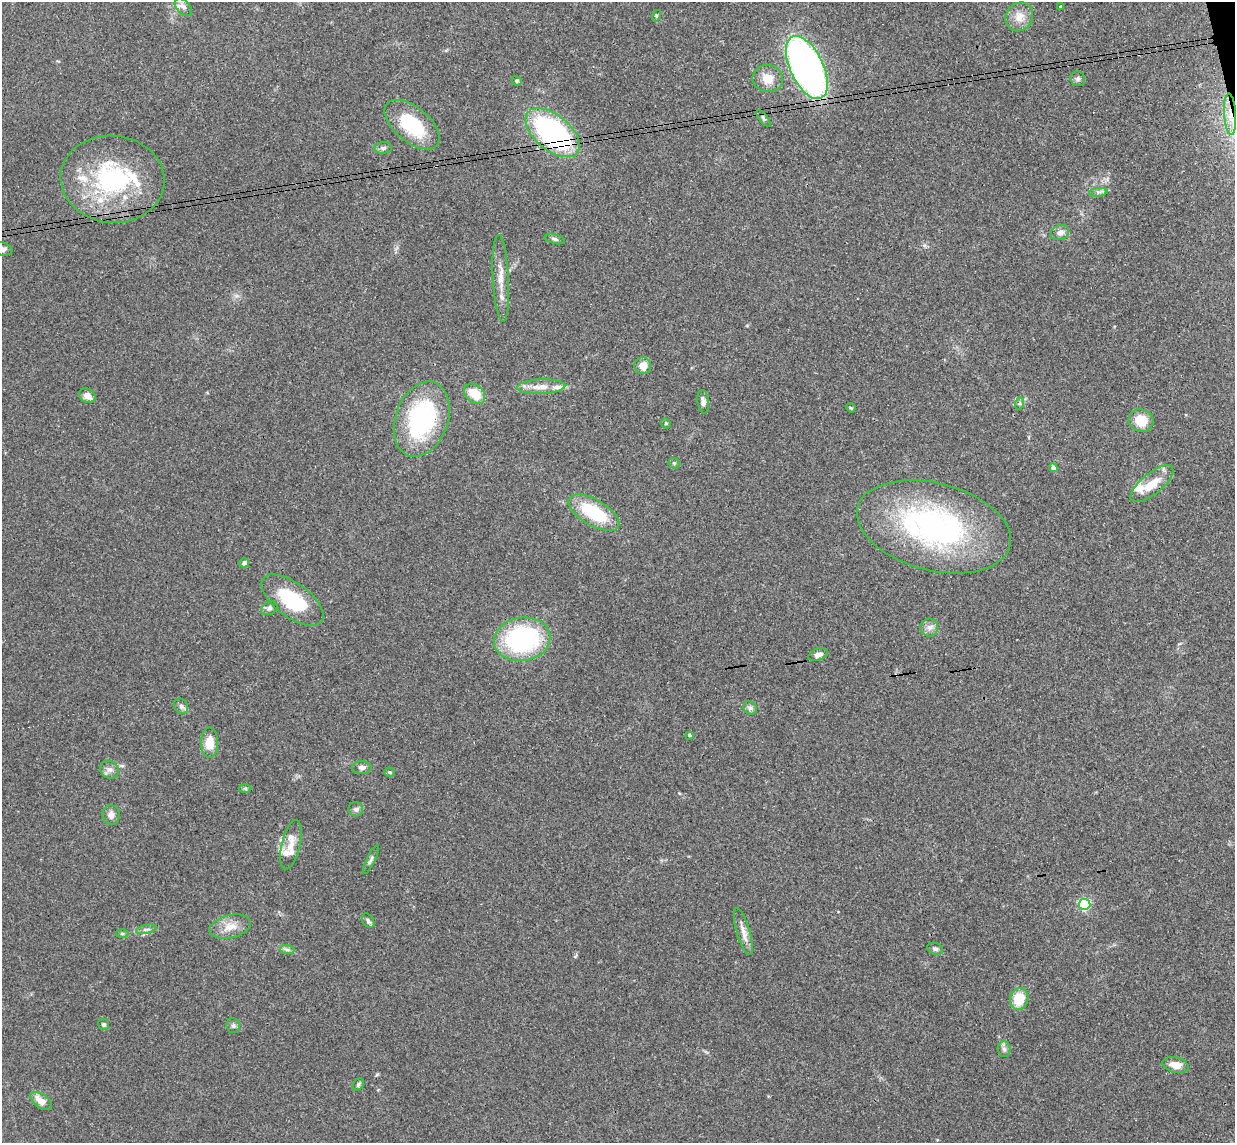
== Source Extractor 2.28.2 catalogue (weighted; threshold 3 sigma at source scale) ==
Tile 10 of 4 x 4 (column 2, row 3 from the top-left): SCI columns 1290-2522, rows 1296-2436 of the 5046 x 4985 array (HDU 1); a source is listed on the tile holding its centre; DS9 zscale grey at full resolution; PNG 1237 x 1145 px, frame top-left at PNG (2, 2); each listed source drawn as its Kron ellipse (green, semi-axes under 4 px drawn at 4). Shown black and unused: <1% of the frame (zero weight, under 3 of 4 exposures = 6% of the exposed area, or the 3 px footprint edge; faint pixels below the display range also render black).
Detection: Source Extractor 2.28.2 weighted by HDU 2 'WHT'; one run over the whole footprint, this tile lists its part. Background 0.158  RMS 0.0071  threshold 0.0321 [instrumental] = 3 sigma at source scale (4.5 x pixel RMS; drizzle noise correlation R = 1.50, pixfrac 1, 0.05/0.05 arcsec/px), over >= 5 px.
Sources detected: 74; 1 cosmic-ray / hot-pixel residue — neither listed nor drawn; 6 inside a brighter listed object's ellipse — not listed separately; the other 67 listed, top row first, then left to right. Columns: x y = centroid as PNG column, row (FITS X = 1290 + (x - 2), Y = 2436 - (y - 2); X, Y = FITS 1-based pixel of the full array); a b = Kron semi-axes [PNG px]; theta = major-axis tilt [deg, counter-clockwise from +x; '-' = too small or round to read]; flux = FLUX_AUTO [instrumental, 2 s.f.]
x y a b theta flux
1061 6 3 3 - 0.66
183 7 10 6 -46 3
656 16 6 4 73 0.87
1019 17 15 13 57 8.4
807 67 34 16 -65 290
768 79 15 13 -8 10
1078 79 8 7 - 1.9
517 81 5 4 - 1.2
1230 114 21 6 -86 8.9
764 119 10 4 -50 1.5
412 124 32 17 -40 41
553 133 32 17 -39 140
383 148 9 5 1 1.9
112 179 52 43 -5 92
1098 192 9 4 5 1.6
1060 233 9 7 24 4.5
555 239 10 5 -14 1.8
2 249 10 6 -11 4
501 278 43 8 -87 11
643 366 8 8 - 8.4
541 387 24 7 2 8.8
475 394 12 8 -42 15
87 396 8 6 -34 5.1
703 402 12 5 -83 3.2
1020 403 6 4 72 1.3
851 408 5 3 - 0.66
422 419 39 26 70 90
1141 420 12 11 - 14
666 423 5 4 - 0.91
674 463 6 5 - 0.98
1053 468 4 4 - 4.4
1152 484 26 10 39 14
594 513 28 13 -30 39
934 527 78 43 -14 170
244 563 5 4 - 3.9
292 600 36 17 -36 43
269 608 8 6 29 2.3
929 627 9 9 - 3.5
522 639 28 21 9 98
818 655 10 6 18 3.3
181 706 8 6 -57 2.2
750 708 7 6 - 2
689 735 3 3 - 0.99
210 742 15 8 90 12
362 768 10 6 1 2.4
109 770 10 8 -37 3.3
390 772 5 4 - 0.99
245 788 6 4 -2 0.99
356 809 7 7 - 1.9
111 815 10 8 -76 4.1
291 845 25 9 76 9.4
371 860 16 4 64 1.9
1085 904 5 5 - 89
368 921 8 5 -56 1.7
230 927 21 11 13 9.9
146 929 10 3 11 1.6
743 932 24 6 -74 6.4
122 933 6 4 0 1
935 949 8 5 -17 1.8
287 950 7 4 -1 1.7
1019 999 11 9 70 19
104 1024 6 5 - 1.5
233 1026 7 6 - 1.7
1004 1049 7 6 - 2
1175 1065 13 7 -13 7.1
358 1085 7 5 53 1.4
41 1101 12 6 -36 7.5
Overlapping masked pixels (flux is a lower limit): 3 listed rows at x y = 1230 114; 553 133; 1152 484
Isophote crosses this tile's border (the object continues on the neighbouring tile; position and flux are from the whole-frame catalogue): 1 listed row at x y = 2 249